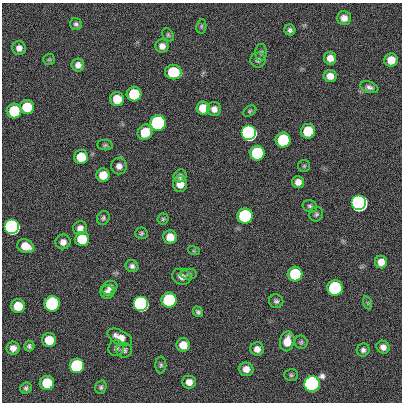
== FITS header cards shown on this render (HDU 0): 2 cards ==
NAXIS1  =                  400
NAXIS2  =                  400

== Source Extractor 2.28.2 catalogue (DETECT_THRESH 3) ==
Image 400 x 400 px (HDU 0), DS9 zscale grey, 1 PNG px = 1 image px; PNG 404 x 404 px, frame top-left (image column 1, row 400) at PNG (2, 3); each listed source drawn as its Kron ellipse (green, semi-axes under 4 px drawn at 4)
Background 0.648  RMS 34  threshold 101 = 3 sigma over >= 5 px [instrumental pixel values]
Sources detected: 87; all 87 listed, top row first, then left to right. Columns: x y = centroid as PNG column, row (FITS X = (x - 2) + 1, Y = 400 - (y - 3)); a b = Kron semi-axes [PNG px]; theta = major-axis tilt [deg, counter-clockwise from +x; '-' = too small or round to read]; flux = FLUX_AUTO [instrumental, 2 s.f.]
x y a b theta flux
344 18 7 7 - 1.6e+04
76 24 6 5 - 5.5e+03
201 26 7 5 82 3.9e+03
290 30 5 5 - 6.6e+03
168 35 7 5 -57 4.1e+03
162 46 6 6 - 1.3e+04
19 48 7 6 - 1.2e+04
261 53 9 6 90 5.5e+03
330 58 6 6 - 1.8e+04
49 59 6 5 - 3.8e+03
258 60 7 7 - 7.1e+03
391 60 6 6 - 3.1e+04
78 65 6 6 - 1.3e+04
173 72 8 7 - 1.2e+05
330 76 6 6 - 1.8e+04
369 87 9 5 -19 7.9e+03
134 94 7 7 - 1.2e+05
117 99 7 7 - 4.6e+04
27 107 7 7 - 7.3e+04
203 108 7 6 - 3.8e+04
214 109 7 7 - 1.3e+04
14 111 7 7 - 1.2e+05
250 111 7 5 28 4.2e+03
158 123 7 7 - 1.0e+06
308 131 7 7 - 9.0e+04
145 132 8 7 - 5.1e+04
249 133 7 7 - 3.5e+06
283 140 7 7 - 2.1e+05
105 145 8 5 -8 3.9e+03
257 153 7 7 - 2.0e+05
81 157 7 7 - 5.7e+04
119 166 8 8 - 1.1e+04
304 166 6 6 - 3.7e+03
103 175 7 6 - 3.4e+04
180 176 7 6 - 6.6e+03
298 182 6 6 - 1.4e+04
180 184 8 7 - 2.5e+04
359 203 7 7 - 1.1e+07
310 206 7 6 - 5.1e+03
316 214 7 6 - 5.1e+03
245 216 7 7 - 5.4e+05
103 218 7 6 - 4.9e+03
163 219 5 5 - 3.6e+03
12 227 7 7 - 2.9e+06
80 228 7 6 - 1.2e+04
141 233 6 5 - 4.1e+03
170 237 7 7 - 2.8e+04
82 239 7 7 - 7.7e+04
63 242 7 7 - 1.2e+04
25 246 8 6 -21 3.7e+04
194 251 6 4 -18 2.8e+03
381 262 6 6 - 2.0e+04
132 266 7 6 - 7.7e+03
189 274 8 5 1 5.3e+03
295 274 7 7 - 1.4e+05
181 277 9 7 -26 1.3e+04
110 288 8 6 30 1.1e+04
335 288 7 7 - 5.7e+05
107 292 7 6 - 9.6e+03
169 300 7 7 - 3.1e+05
276 301 7 6 - 6.0e+03
368 303 7 4 -71 3.4e+03
52 304 8 7 - 6.1e+05
141 304 7 7 - 2.1e+06
18 306 7 7 - 4.9e+04
198 312 5 5 - 5.3e+03
120 337 13 7 -27 2.4e+04
49 340 7 7 - 4.8e+04
287 341 10 7 79 3.3e+04
301 342 6 6 - 4.7e+03
183 345 7 6 - 2.9e+04
29 346 5 5 - 5.5e+03
383 347 7 6 - 1.1e+04
13 348 7 6 - 1.3e+04
116 348 8 7 - 7.1e+03
257 349 7 6 - 1.3e+04
124 350 8 7 - 7.0e+03
363 350 6 6 - 6.9e+03
161 365 8 5 89 4.9e+03
77 366 7 7 - 5.2e+05
246 369 7 6 - 1.7e+04
291 375 7 5 -1 4.4e+03
189 382 7 6 - 1.6e+04
47 383 7 7 - 9.8e+04
312 384 8 7 - 5.5e+06
101 387 7 5 73 5.1e+03
26 388 6 5 - 5.0e+03